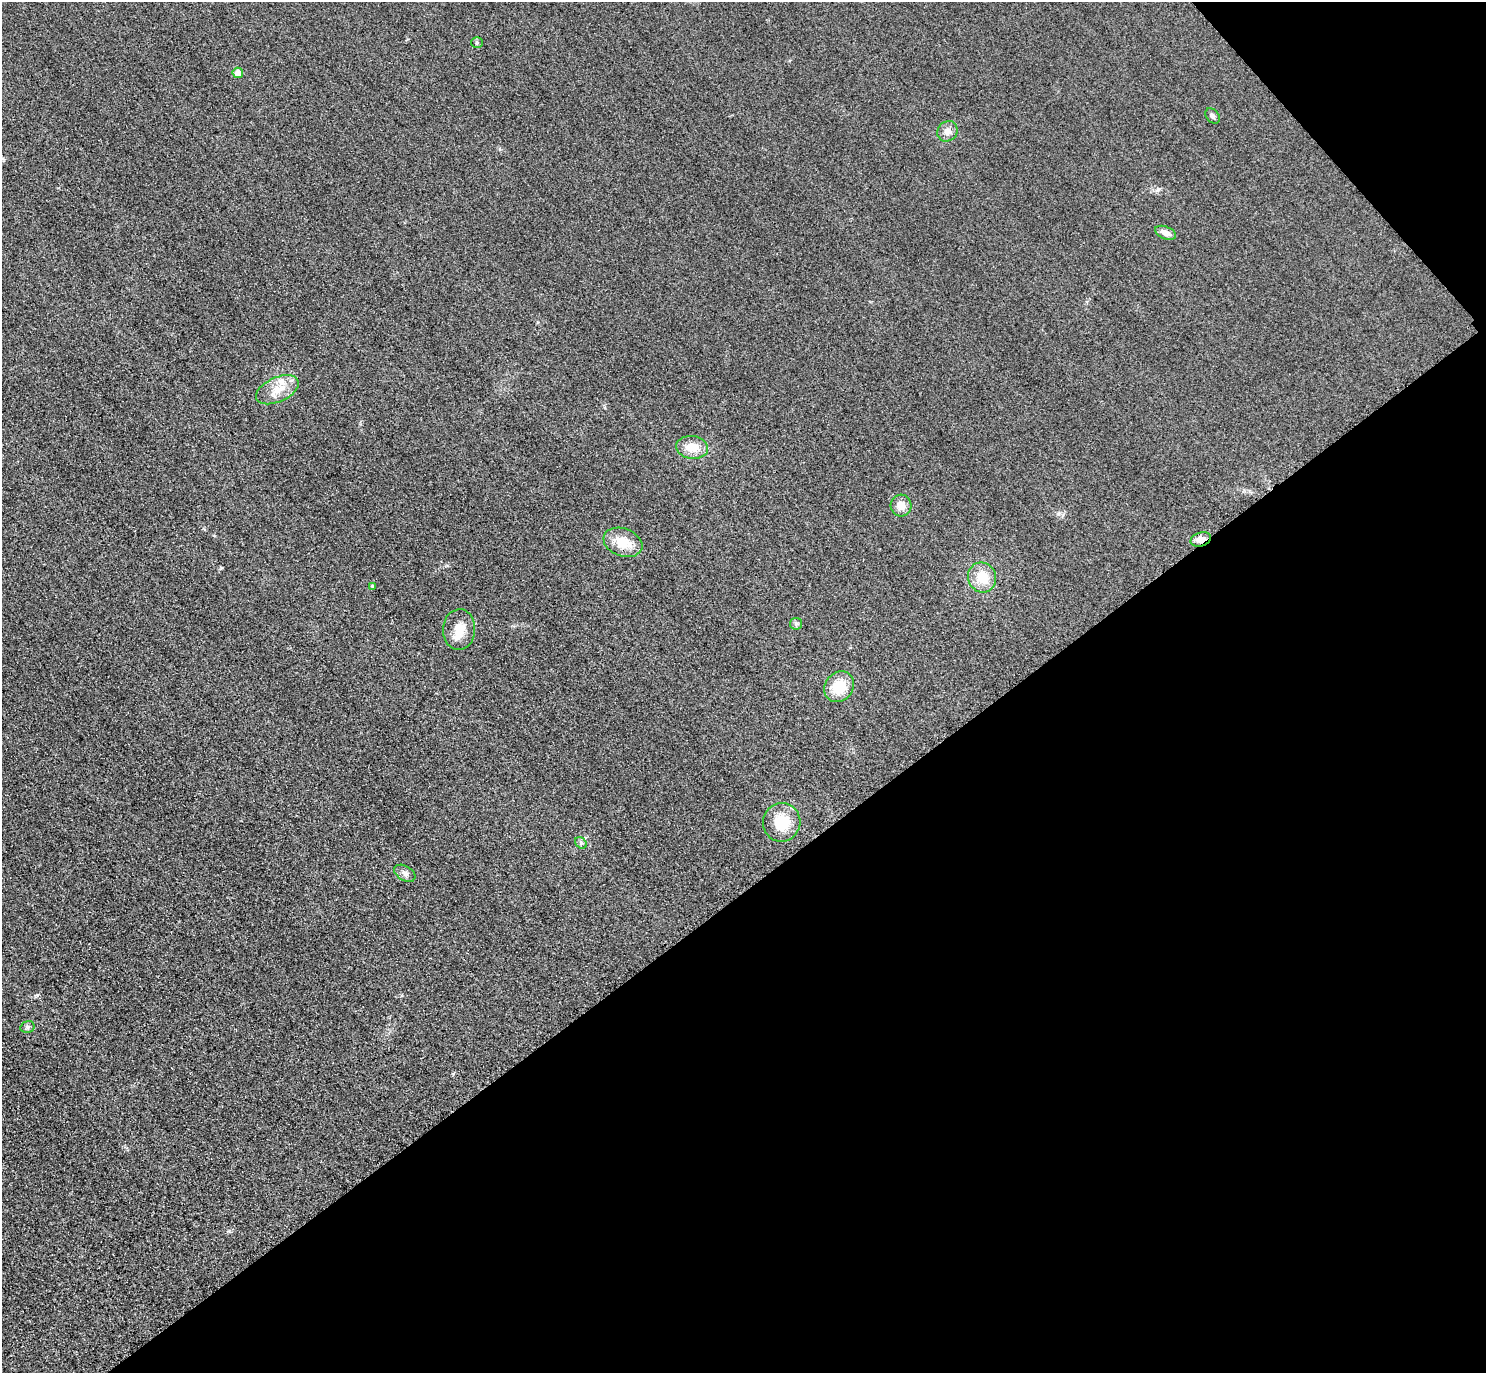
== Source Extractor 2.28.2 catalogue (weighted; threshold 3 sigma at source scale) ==
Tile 12 of 4 x 4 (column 4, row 3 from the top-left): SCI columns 4483-5966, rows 1698-3068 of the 5997 x 5994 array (HDU 1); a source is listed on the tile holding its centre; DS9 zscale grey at full resolution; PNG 1488 x 1375 px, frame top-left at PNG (2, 2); each listed source drawn as its Kron ellipse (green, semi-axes under 4 px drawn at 4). Shown black and unused: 38% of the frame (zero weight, under 3 of 4 exposures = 3% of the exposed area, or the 3 px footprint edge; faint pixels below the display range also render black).
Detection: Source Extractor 2.28.2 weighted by HDU 2 'WHT'; one run over the whole footprint, this tile lists its part. Background 0.0469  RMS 0.017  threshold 0.0777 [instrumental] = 3 sigma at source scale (4.5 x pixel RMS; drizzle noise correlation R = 1.50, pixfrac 1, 0.05/0.05 arcsec/px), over >= 5 px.
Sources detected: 20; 1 inside a brighter listed object's ellipse — not listed separately; the other 19 listed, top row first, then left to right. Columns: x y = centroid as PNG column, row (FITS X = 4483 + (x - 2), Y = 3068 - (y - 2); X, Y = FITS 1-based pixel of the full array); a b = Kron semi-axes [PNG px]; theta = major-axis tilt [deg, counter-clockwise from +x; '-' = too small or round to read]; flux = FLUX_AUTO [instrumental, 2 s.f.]
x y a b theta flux
477 43 5 5 - 2.4
238 73 5 5 - 16
1213 116 8 6 -50 4.6
947 131 11 9 47 11
1165 233 11 6 -22 9.4
277 390 23 12 25 29
692 447 16 11 -8 28
901 505 11 10 - 16
1201 539 10 7 15 13
623 542 20 14 -20 36
982 577 15 14 - 37
373 586 4 3 - 2.1
796 624 6 5 - 3.4
459 630 20 16 87 29
839 687 16 14 49 44
782 822 19 18 - 49
581 843 6 5 - 3.4
405 873 11 7 -30 8
27 1027 7 5 14 4.1
Overlapping masked pixels (flux is a lower limit): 1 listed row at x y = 1201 539
Unlisted compact peaks at least as high as the median listed source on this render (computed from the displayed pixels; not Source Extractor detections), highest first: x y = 37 995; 1058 514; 221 568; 1158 189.